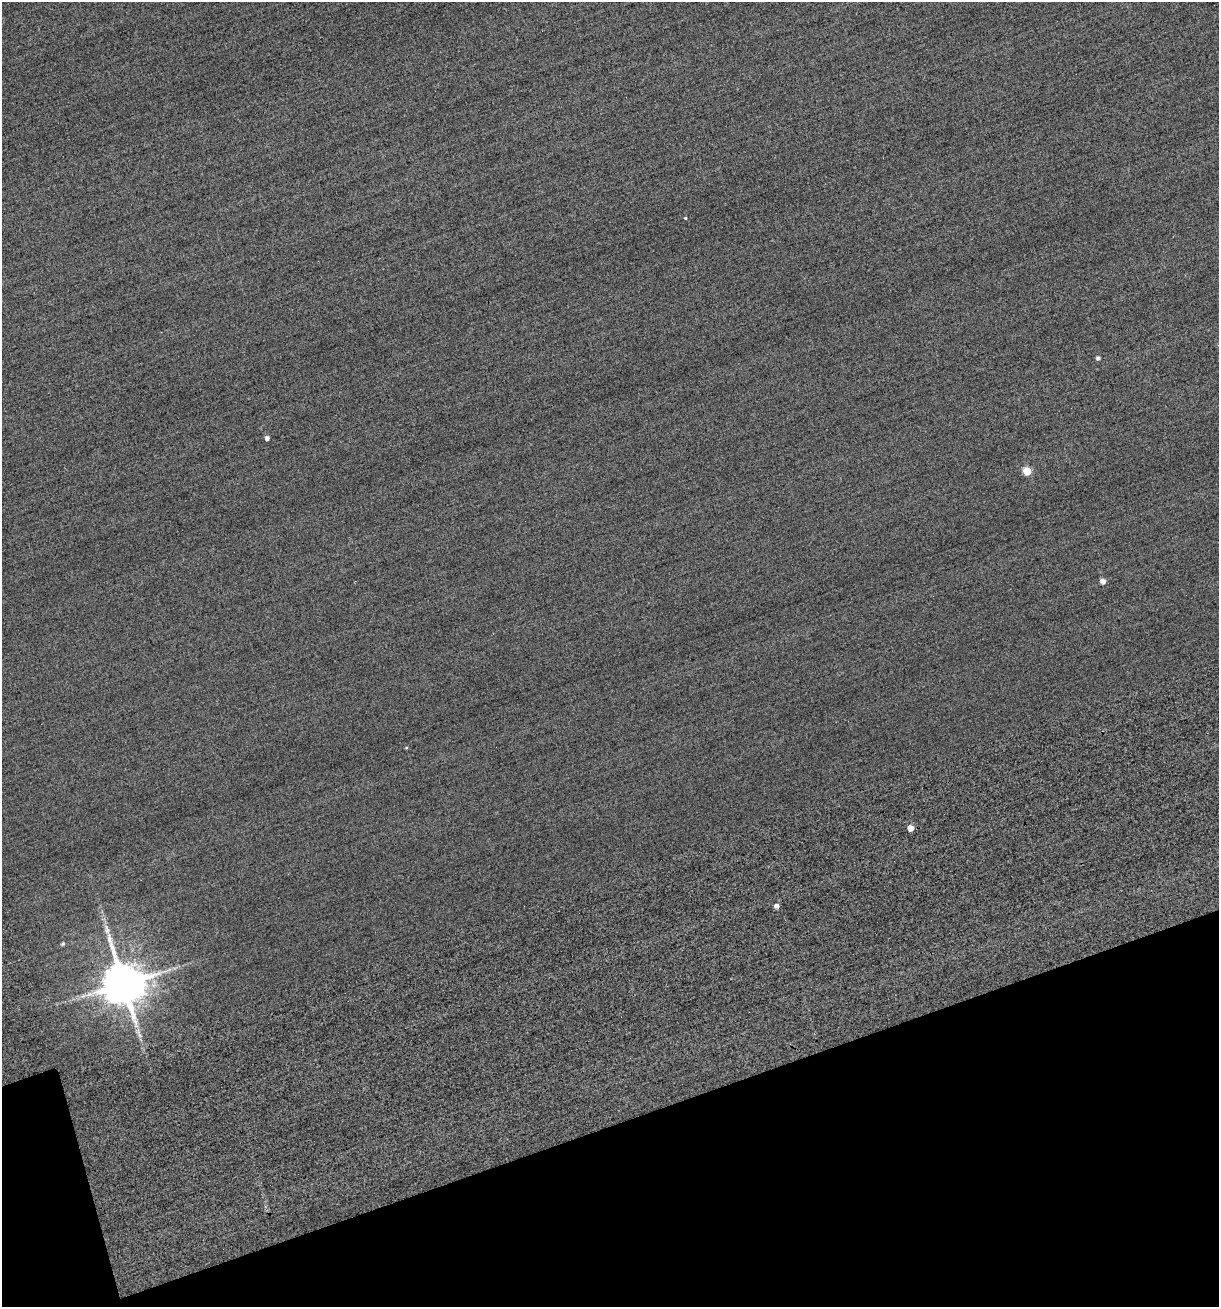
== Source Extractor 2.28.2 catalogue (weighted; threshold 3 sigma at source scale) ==
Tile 14 of 4 x 4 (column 2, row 4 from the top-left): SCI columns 1430-2646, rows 84-1388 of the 5577 x 5599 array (HDU 1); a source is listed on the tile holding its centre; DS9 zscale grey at full resolution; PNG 1221 x 1309 px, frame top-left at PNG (2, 2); no overlay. Shown black and unused: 15% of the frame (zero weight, under 2 of 3 exposures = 12% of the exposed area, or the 3 px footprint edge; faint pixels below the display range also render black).
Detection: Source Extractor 2.28.2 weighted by HDU 2 'WHT'; one run over the whole footprint, this tile lists its part. Background -0.476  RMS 3.4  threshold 15.3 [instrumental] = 3 sigma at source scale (4.5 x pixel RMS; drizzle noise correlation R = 1.50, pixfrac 1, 0.05/0.05 arcsec/px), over >= 5 px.
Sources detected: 10; all 10 listed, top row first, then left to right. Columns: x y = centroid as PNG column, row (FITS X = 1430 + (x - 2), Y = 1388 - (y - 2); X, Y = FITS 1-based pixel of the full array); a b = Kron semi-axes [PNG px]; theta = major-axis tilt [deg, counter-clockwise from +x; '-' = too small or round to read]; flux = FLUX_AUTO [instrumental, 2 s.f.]
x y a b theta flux
685 218 3 3 - 2.9e+02
1098 358 4 4 - 7.5e+02
267 438 4 4 - 1.2e+03
1027 471 5 5 - 8.0e+03
1103 581 5 4 - 2.0e+03
910 828 5 4 - 3.3e+03
777 906 4 4 - 1.4e+03
107 930 12 6 -71 1.5e+03
63 944 4 4 - 4.7e+02
124 984 12 11 - 1.3e+06